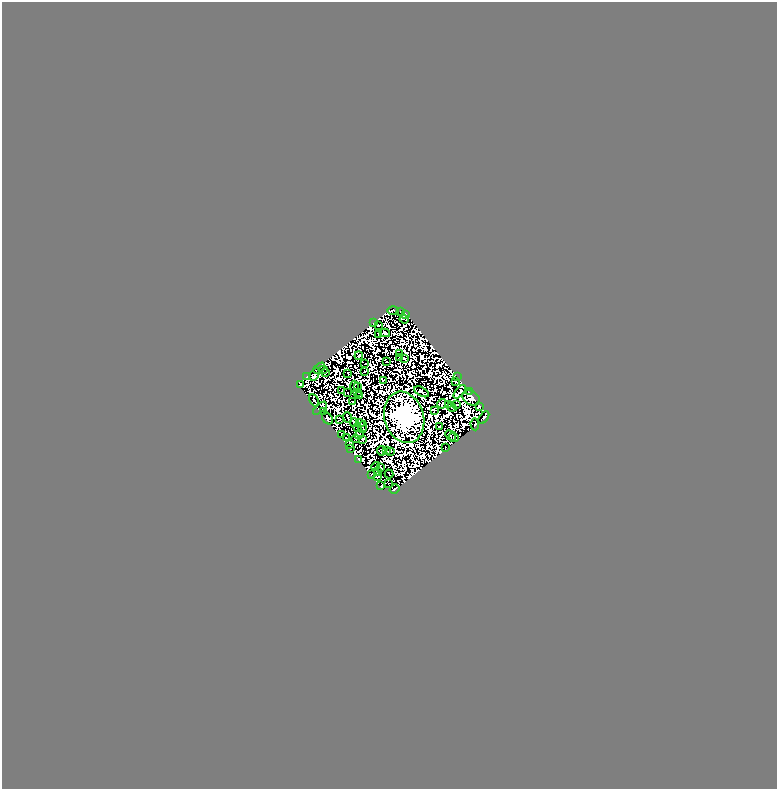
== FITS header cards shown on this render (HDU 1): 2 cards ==
NAXIS1  =                  775
NAXIS2  =                  787

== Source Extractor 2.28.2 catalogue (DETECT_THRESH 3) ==
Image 775 x 787 px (HDU 1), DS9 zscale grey, 1 PNG px = 1 image px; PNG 779 x 791 px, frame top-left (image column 1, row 787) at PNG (2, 2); each listed source drawn as its Kron ellipse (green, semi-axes under 4 px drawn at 4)
Background 0.912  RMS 2.3e-04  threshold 6.75e-04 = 3 sigma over >= 5 px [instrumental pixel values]
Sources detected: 163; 84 with non-positive FLUX_AUTO (blend fragments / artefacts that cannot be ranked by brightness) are neither listed nor drawn; the other 79 listed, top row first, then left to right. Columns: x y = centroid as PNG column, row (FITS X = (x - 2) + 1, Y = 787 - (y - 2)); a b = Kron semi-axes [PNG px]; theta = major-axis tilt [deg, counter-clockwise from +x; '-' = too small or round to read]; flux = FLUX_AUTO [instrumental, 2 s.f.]
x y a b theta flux
393 311 6 3 -2 5.3
400 311 3 2 - 52
406 315 4 3 - 120
404 319 4 2 - 47
373 323 2 2 - 27
378 325 3 2 - 120
385 333 5 4 - 67
378 334 4 2 - 39
399 354 2 2 - 31
359 356 4 2 - 7.2
400 357 3 2 - 31
404 358 3 2 - 31
386 361 2 2 - 18
365 364 3 2 - 0.87
319 368 7 2 41 1.6
323 370 3 2 - 55
365 371 2 2 - 31
326 373 4 2 - 19
348 373 4 2 - 3.4
315 374 7 3 63 210
307 376 4 2 - 37
457 377 2 2 - 11
384 380 4 2 - 31
456 382 3 2 - 73
301 385 4 2 - 56
354 386 5 2 - 44
358 387 3 2 - 1.7
342 391 2 2 - 9.4
357 392 2 2 - 39
422 392 8 3 -29 84
460 392 8 2 50 73
469 392 2 2 - 3.8
348 393 3 2 - 41
360 396 4 2 - 72
471 398 9 7 -33 150
314 400 7 2 -63 5.4
353 402 3 2 - 41
442 404 5 3 - 6
456 404 2 2 - 24
449 405 3 3 - 11
479 406 4 3 - 70
452 407 5 2 - 3.6
320 408 8 4 43 210
434 410 3 2 - 3.8
324 411 2 2 - 64
404 417 26 19 -73 270000
484 417 7 3 54 26
328 418 6 5 - 120
348 418 5 2 - 87
340 420 3 3 - 27
354 422 4 3 - 59
360 423 4 2 - 29
475 424 6 3 -86 16
357 427 3 2 - 33
363 427 6 2 79 24
439 427 3 2 - 39
342 434 3 2 - 110
359 434 5 2 - 2.5
451 436 6 3 -48 98
454 437 5 3 - 52
346 438 3 2 - 19
355 439 4 2 - 26
362 439 4 3 - 19
350 444 2 2 - 11
350 448 3 2 - 9.3
445 448 3 2 - 34
387 450 3 2 - 33
381 451 4 2 - 48
391 451 2 2 - 13
359 459 4 3 - 38
376 467 5 3 - 15
381 467 3 2 - 9.7
378 472 3 2 - 19
371 474 3 2 - 59
389 474 4 2 - 4.9
378 476 4 3 - 60
389 483 4 2 - 4
381 486 3 2 - 59
395 489 5 2 - 110
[84 non-positive-flux detections neither listed nor drawn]